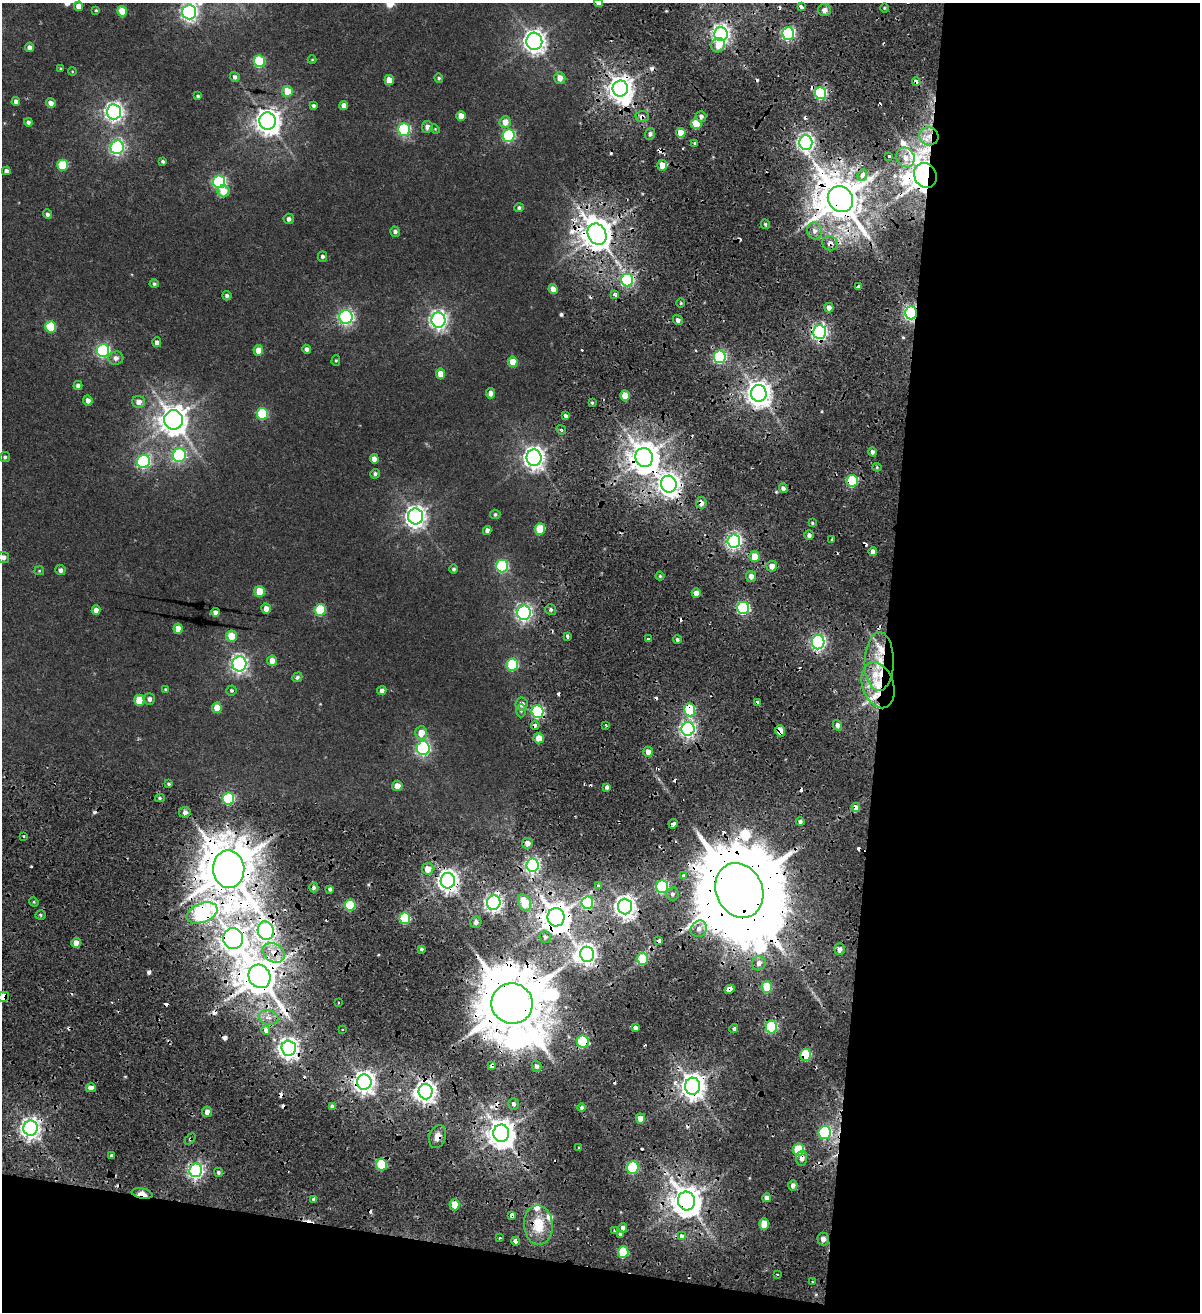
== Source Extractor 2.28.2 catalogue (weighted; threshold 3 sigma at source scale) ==
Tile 16 of 4 x 4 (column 4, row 4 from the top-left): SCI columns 3889-5086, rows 14-1323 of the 5438 x 5254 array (HDU 1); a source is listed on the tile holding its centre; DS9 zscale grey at full resolution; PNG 1202 x 1314 px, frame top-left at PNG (2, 3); each listed source drawn as its Kron ellipse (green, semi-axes under 4 px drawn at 4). Shown black and unused: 31% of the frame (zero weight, under 2 of 4 exposures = <1% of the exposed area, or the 3 px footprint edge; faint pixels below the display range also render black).
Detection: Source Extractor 2.28.2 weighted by HDU 2 'WHT'; one run over the whole footprint, this tile lists its part. Background 0.00679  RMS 0.0025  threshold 0.0113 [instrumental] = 3 sigma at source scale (4.5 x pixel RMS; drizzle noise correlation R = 1.50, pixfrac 1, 0.0396/0.0396 arcsec/px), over >= 5 px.
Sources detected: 339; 1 too faint to see at this stretch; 3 inside a brighter object's white glare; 51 cosmic-ray / hot-pixel residue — neither listed nor drawn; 7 inside a brighter listed object's ellipse — not listed separately; the other 277 listed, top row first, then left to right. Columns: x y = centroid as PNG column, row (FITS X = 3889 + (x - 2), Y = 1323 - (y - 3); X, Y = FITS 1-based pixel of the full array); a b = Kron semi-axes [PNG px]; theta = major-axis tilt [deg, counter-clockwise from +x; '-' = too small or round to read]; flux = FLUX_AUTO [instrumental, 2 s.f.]
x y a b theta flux
599 3 4 4 - 1.3
79 6 5 4 - 1.8
801 7 4 3 - 2.4
884 8 5 3 - 0.25
96 10 4 4 - 0.28
824 10 6 6 - 1.2
122 11 5 5 - 6.2
189 12 7 7 - 92
788 33 6 6 - 42
721 34 7 6 - 120
534 41 8 8 - 180
718 45 7 6 - 2.7
29 47 4 4 - 1.2
312 60 4 3 - 0.19
259 61 6 5 - 18
61 69 4 3 - 0.29
72 71 4 3 - 0.19
235 77 5 5 - 0.76
439 78 5 4 - 0.36
560 78 6 5 - 2.2
389 80 5 5 - 3.2
916 82 4 3 - 2.7
620 88 8 7 - 250
287 91 5 5 - 4.2
820 93 6 5 - 30
198 96 4 4 - 0.36
16 101 4 4 - 0.96
51 103 5 5 - 1.3
344 105 4 4 - 1.8
313 106 4 4 - 0.57
114 112 7 7 - 120
461 116 5 4 - 2.8
642 116 6 5 - 1.5
701 116 5 5 - 0.9
268 121 8 8 - 260
28 122 4 4 - 0.66
505 122 6 5 - 2.7
696 124 5 5 - 6.3
427 127 6 5 - 1.3
404 129 6 6 - 32
435 129 5 4 - 0.24
681 133 5 4 - 3.9
650 134 6 5 - 0.79
509 135 6 6 - 31
929 136 9 9 - 2.6
695 143 3 3 - 1.9
806 143 7 6 - 100
117 147 7 6 - 58
889 156 3 3 - 0.71
905 157 10 9 - 2.4
163 161 4 3 - 0.43
63 165 5 5 - 10
662 165 5 5 - 2.9
6 171 4 4 - 0.86
862 175 6 4 67 2.3
925 175 13 11 -62 600
219 182 6 6 - 43
224 191 6 6 - 3.5
840 199 13 12 - 1100
519 208 5 4 - 0.51
48 214 5 4 - 0.75
289 219 5 5 - 0.92
765 224 5 3 - 0.4
814 231 8 7 - 1.4
395 232 5 4 - 0.65
597 234 11 9 -61 450
830 243 8 7 - 2
322 256 5 4 - 0.58
627 280 6 6 - 41
154 284 4 4 - 0.48
858 287 4 3 - 1.7
553 289 5 4 - 2.1
615 295 4 3 - 1
227 296 4 4 - 0.7
681 303 4 4 - 0.29
829 308 5 4 - 1.4
911 313 6 5 - 60
346 317 7 6 - 66
438 320 7 7 - 110
678 320 5 4 - 0.79
51 327 6 5 - 12
820 332 7 6 - 76
157 342 5 4 - 0.91
307 349 5 4 - 0.85
103 350 6 6 - 49
258 350 5 5 - 2.8
720 357 6 6 - 38
116 358 7 6 - 1.2
336 360 5 4 - 0.29
513 362 5 5 - 3.7
440 374 5 4 - 2.6
78 386 4 4 - 0.74
490 393 5 4 - 1.5
759 393 8 7 - 250
625 396 5 4 - 4.3
88 400 5 4 - 1.3
139 402 6 6 - 1.8
592 403 4 3 - 0.32
262 414 6 5 - 17
566 416 4 3 - 0.76
174 420 9 9 - 360
561 430 5 4 - 0.42
872 452 5 4 - 0.74
179 455 7 6 - 33
5 457 5 5 - 0.44
644 457 9 8 - 450
534 458 8 7 - 180
374 459 5 4 - 1.8
144 461 7 6 - 46
877 467 4 4 - 0.29
375 474 5 5 - 0.62
852 481 6 5 - 19
669 484 8 8 - 180
783 488 5 4 - 1.1
701 503 6 5 - 1.9
495 514 5 5 - 0.46
415 516 8 7 - 170
812 523 4 3 - 0.32
540 529 6 5 - 8.5
487 530 4 4 - 0.99
809 535 5 4 - 0.8
832 539 3 3 - 0.55
734 541 6 6 - 76
873 552 4 4 - 1.4
3 557 5 5 - 1.2
754 557 5 5 - 4.2
502 566 6 6 - 30
772 566 5 5 - 1.9
454 569 4 4 - 0.47
60 570 5 5 - 0.86
39 571 5 4 - 0.27
660 576 4 4 - 0.33
751 576 5 5 - 1.3
260 591 5 5 - 5.9
696 593 5 4 - 1.7
743 608 6 6 - 37
266 609 5 4 - 1.8
96 610 5 4 - 1.4
320 610 6 5 - 13
551 610 6 5 - 0.6
215 612 4 4 - 1.2
524 613 7 6 - 79
178 629 5 4 - 3
231 636 5 5 - 4.8
568 636 4 3 - 2.1
648 639 3 3 - 0.88
677 640 4 4 - 0.55
818 642 7 6 - 66
272 661 5 5 - 2
879 662 29 14 89 8.8
239 664 7 7 - 89
512 665 6 6 - 18
297 677 5 4 - 0.57
878 685 24 15 -71 9
166 690 4 4 - 0.43
231 690 5 5 - 0.42
382 690 5 4 - 0.94
149 699 6 5 - 0.91
139 700 5 5 - 5.6
757 702 4 3 - 1.7
522 704 6 6 - 1.5
217 708 5 5 - 3.8
690 710 7 5 -86 16
521 711 7 4 89 0.42
537 712 6 6 - 34
535 725 4 3 - 2.1
606 725 3 2 - 0.53
837 725 5 4 - 0.83
688 729 7 6 - 77
780 731 5 5 - 4.7
421 733 7 6 - 3.3
539 738 5 5 - 3.1
423 748 7 6 - 57
648 752 5 4 - 1.6
169 784 4 3 - 0.4
397 786 5 5 - 1.9
607 787 3 3 - 0.86
160 798 5 4 - 0.4
228 798 6 6 - 24
856 807 4 4 - 3.4
185 812 6 5 - 1
800 822 4 4 - 0.67
673 824 5 3 - 2.1
24 836 3 2 - 0.24
527 843 5 5 - 1.5
532 865 6 6 - 73
229 869 19 16 -87 1400
428 869 6 5 - 2.6
684 876 3 3 - 2.4
448 881 7 7 - 170
598 886 4 3 - 0.44
662 886 6 6 - 38
314 887 5 4 - 0.61
330 889 4 4 - 0.68
739 890 28 23 -66 6200
672 894 6 6 - 0.71
34 902 5 4 - 0.3
494 903 7 6 - 100
524 903 8 6 -63 7.4
587 903 6 6 - 23
350 905 6 5 - 15
625 907 7 7 - 190
202 913 16 9 21 78
41 915 5 4 - 0.39
556 917 9 8 - 460
405 918 6 5 - 18
476 922 6 5 - 1.1
699 929 9 7 49 1.6
266 931 9 8 - 110
545 937 6 5 - 0.61
233 938 10 10 - 290
659 941 4 3 - 2
76 943 5 4 - 1.8
421 949 4 3 - 0.41
839 949 6 5 - 1.1
274 953 12 9 -31 3.3
587 954 7 7 - 130
643 959 6 5 - 13
759 963 7 6 - 1.4
259 976 12 10 -56 790
767 987 5 5 - 8.6
729 989 5 4 - 7.2
3 997 6 5 - 4.2
338 1003 3 2 - 0.33
512 1003 21 20 - 2700
269 1017 10 7 -12 1.8
635 1027 4 3 - 2.8
771 1027 6 5 - 28
342 1029 3 2 - 0.28
734 1029 4 4 - 0.59
266 1030 4 3 - 2.1
583 1041 6 6 - 21
289 1048 7 7 - 160
805 1055 6 5 - 12
491 1066 4 3 - 3
536 1066 5 5 - 0.84
364 1082 8 7 - 180
693 1086 8 7 - 260
91 1088 5 4 - 1.6
426 1092 8 7 - 170
514 1104 6 5 - 0.69
332 1106 4 3 - 1.1
582 1108 4 4 - 0.48
207 1112 5 5 - 1.5
640 1118 5 4 - 2.6
31 1128 7 7 - 150
501 1133 8 8 - 370
825 1133 6 6 - 24
437 1137 12 8 72 1.8
190 1139 6 4 47 0.35
579 1148 3 2 - 0.23
798 1150 6 5 - 13
111 1156 3 3 - 1.1
802 1158 7 5 87 1.3
381 1164 6 5 - 13
633 1168 6 6 - 24
196 1170 7 6 - 76
218 1172 5 4 - 0.45
793 1185 5 4 - 0.83
142 1194 10 5 -11 3.5
767 1198 4 4 - 1.4
314 1200 4 3 - 0.62
687 1201 9 8 - 430
455 1205 5 5 - 3.8
512 1215 4 4 - 3.3
764 1224 5 5 - 4.6
538 1225 20 14 -86 7.2
623 1228 4 4 - 0.89
614 1230 3 2 - 0.39
620 1234 4 4 - 0.53
681 1236 4 4 - 1.7
500 1238 3 2 - 0.31
823 1239 6 5 - 1.4
515 1241 4 4 - 1.9
623 1252 6 5 - 11
777 1274 3 2 - 0.28
812 1281 3 2 - 0.27
Overlapping masked pixels (flux is a lower limit): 62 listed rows (the first 20) at x y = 801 7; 916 82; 620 88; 642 116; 929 136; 862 175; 925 175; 840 199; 597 234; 830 243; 627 280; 858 287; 911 313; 820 332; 644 457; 852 481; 669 484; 701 503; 818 642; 879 662
Isophote crosses this tile's border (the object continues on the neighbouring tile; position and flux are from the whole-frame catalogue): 4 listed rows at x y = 599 3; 189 12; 3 557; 3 997